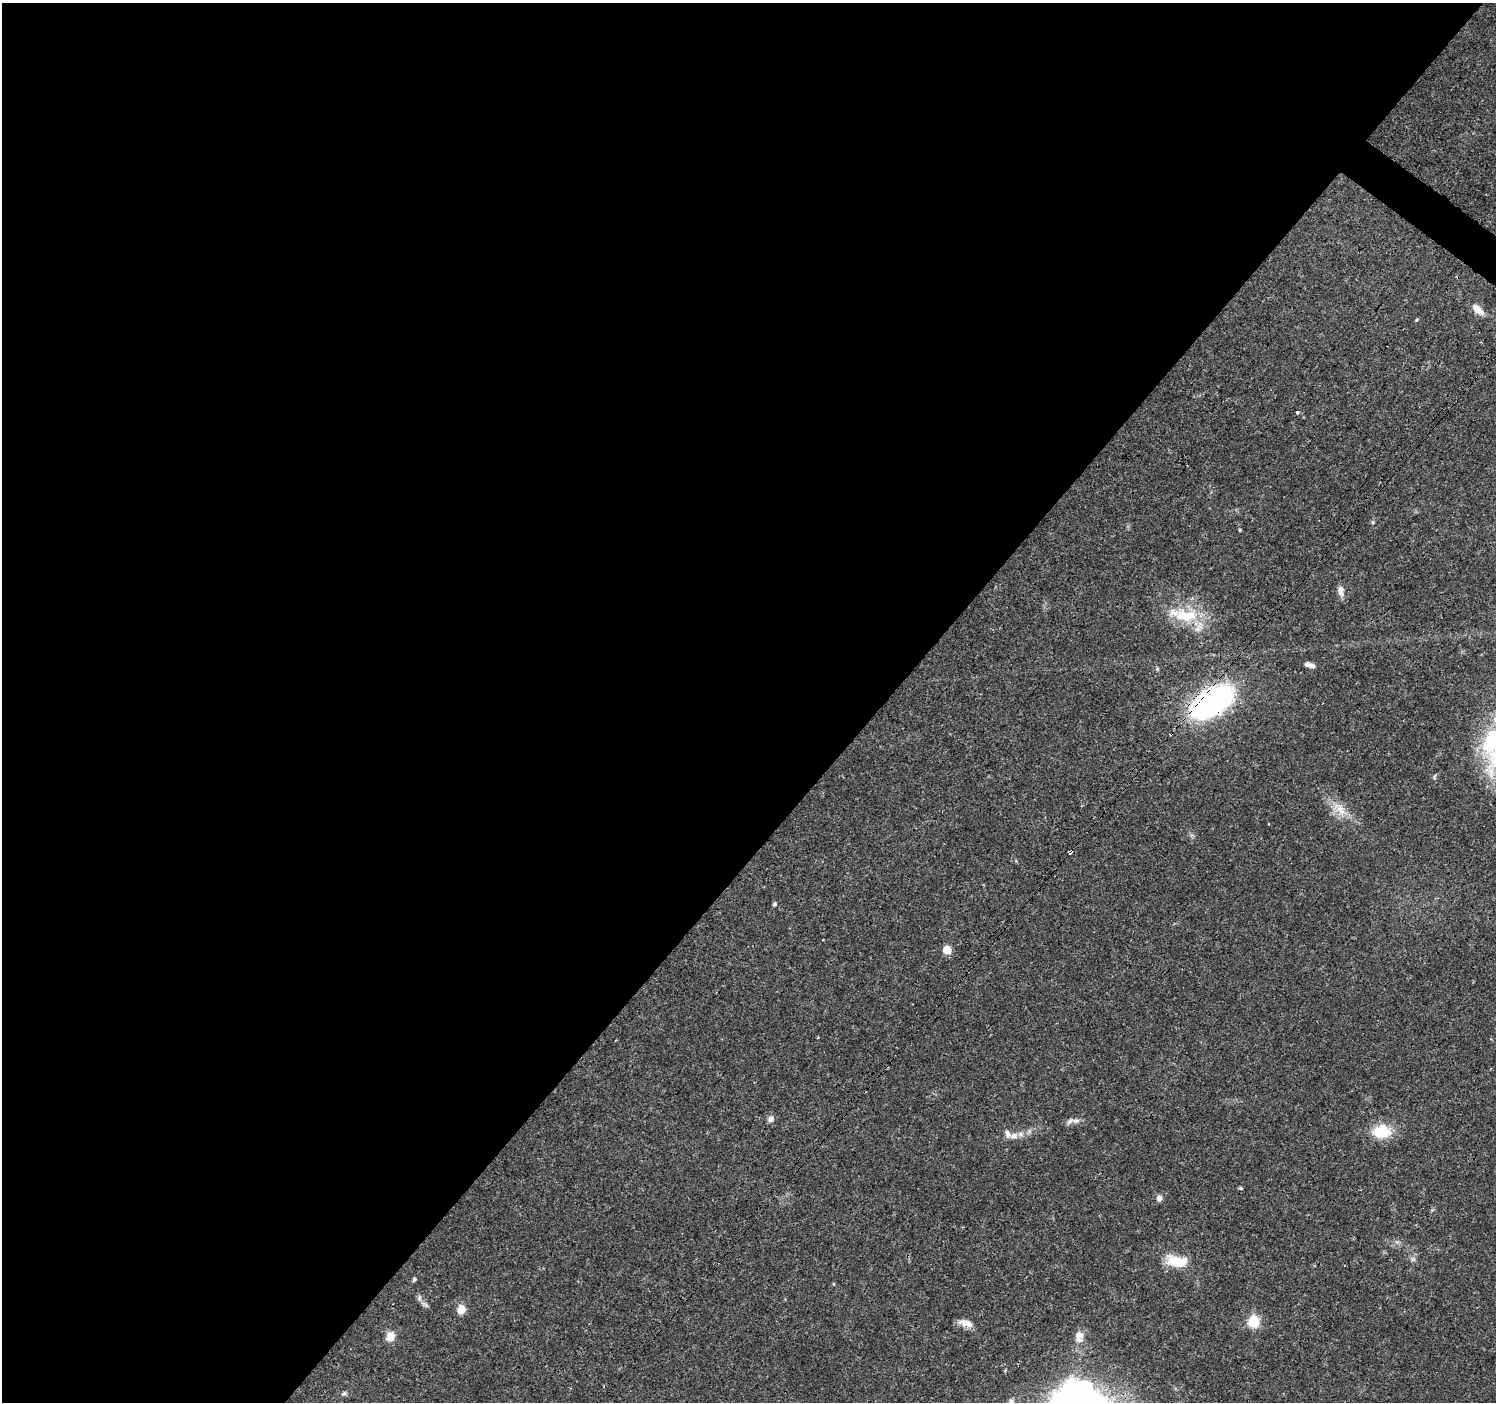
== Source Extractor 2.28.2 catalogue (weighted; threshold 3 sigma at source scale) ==
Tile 5 of 4 x 4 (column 1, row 2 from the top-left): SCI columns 3-1496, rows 2976-4375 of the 5988 x 6020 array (HDU 1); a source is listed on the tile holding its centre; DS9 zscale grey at full resolution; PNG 1498 x 1404 px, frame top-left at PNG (2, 3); no overlay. Shown black and unused: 59% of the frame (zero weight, under 3 of 4 exposures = <1% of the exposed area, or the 3 px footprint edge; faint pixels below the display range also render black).
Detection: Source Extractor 2.28.2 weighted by HDU 2 'WHT'; one run over the whole footprint, this tile lists its part. Background 0.0621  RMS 0.0028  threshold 0.0124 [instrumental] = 3 sigma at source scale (4.5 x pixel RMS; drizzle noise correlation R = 1.50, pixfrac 1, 0.0396/0.0396 arcsec/px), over >= 5 px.
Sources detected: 29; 1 cosmic-ray / hot-pixel residue — not listed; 3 inside a brighter listed object's ellipse — not listed separately; the other 25 listed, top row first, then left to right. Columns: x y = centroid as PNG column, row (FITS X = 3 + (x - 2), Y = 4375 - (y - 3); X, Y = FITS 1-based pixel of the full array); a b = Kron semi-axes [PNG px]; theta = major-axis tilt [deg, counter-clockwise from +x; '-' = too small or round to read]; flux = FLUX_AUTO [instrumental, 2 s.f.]
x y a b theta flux
1477 309 16 8 -42 2.6
1297 412 4 3 - 0.32
1340 590 12 7 -80 1.8
1186 616 38 16 -3 11
1307 664 7 6 - 0.98
1157 669 5 5 - 0.37
1212 702 36 19 32 75
1340 808 20 10 -32 4.1
774 904 6 5 - 0.45
947 950 5 5 - 8.6
770 1119 8 7 - 1.1
1076 1121 13 6 -2 1.3
1382 1131 23 16 5 8
1014 1136 13 8 4 2.1
1241 1188 5 4 - 0.37
1159 1198 9 7 67 1
1177 1261 25 13 -11 7.1
414 1279 6 4 73 0.44
419 1298 8 5 -74 0.78
461 1309 10 9 - 2.6
1253 1321 6 6 - 26
966 1323 18 8 -16 2.4
1079 1335 12 9 -15 1.7
390 1337 8 7 - 3.9
344 1393 8 5 38 0.58
Overlapping masked pixels (flux is a lower limit): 2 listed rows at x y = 1212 702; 966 1323